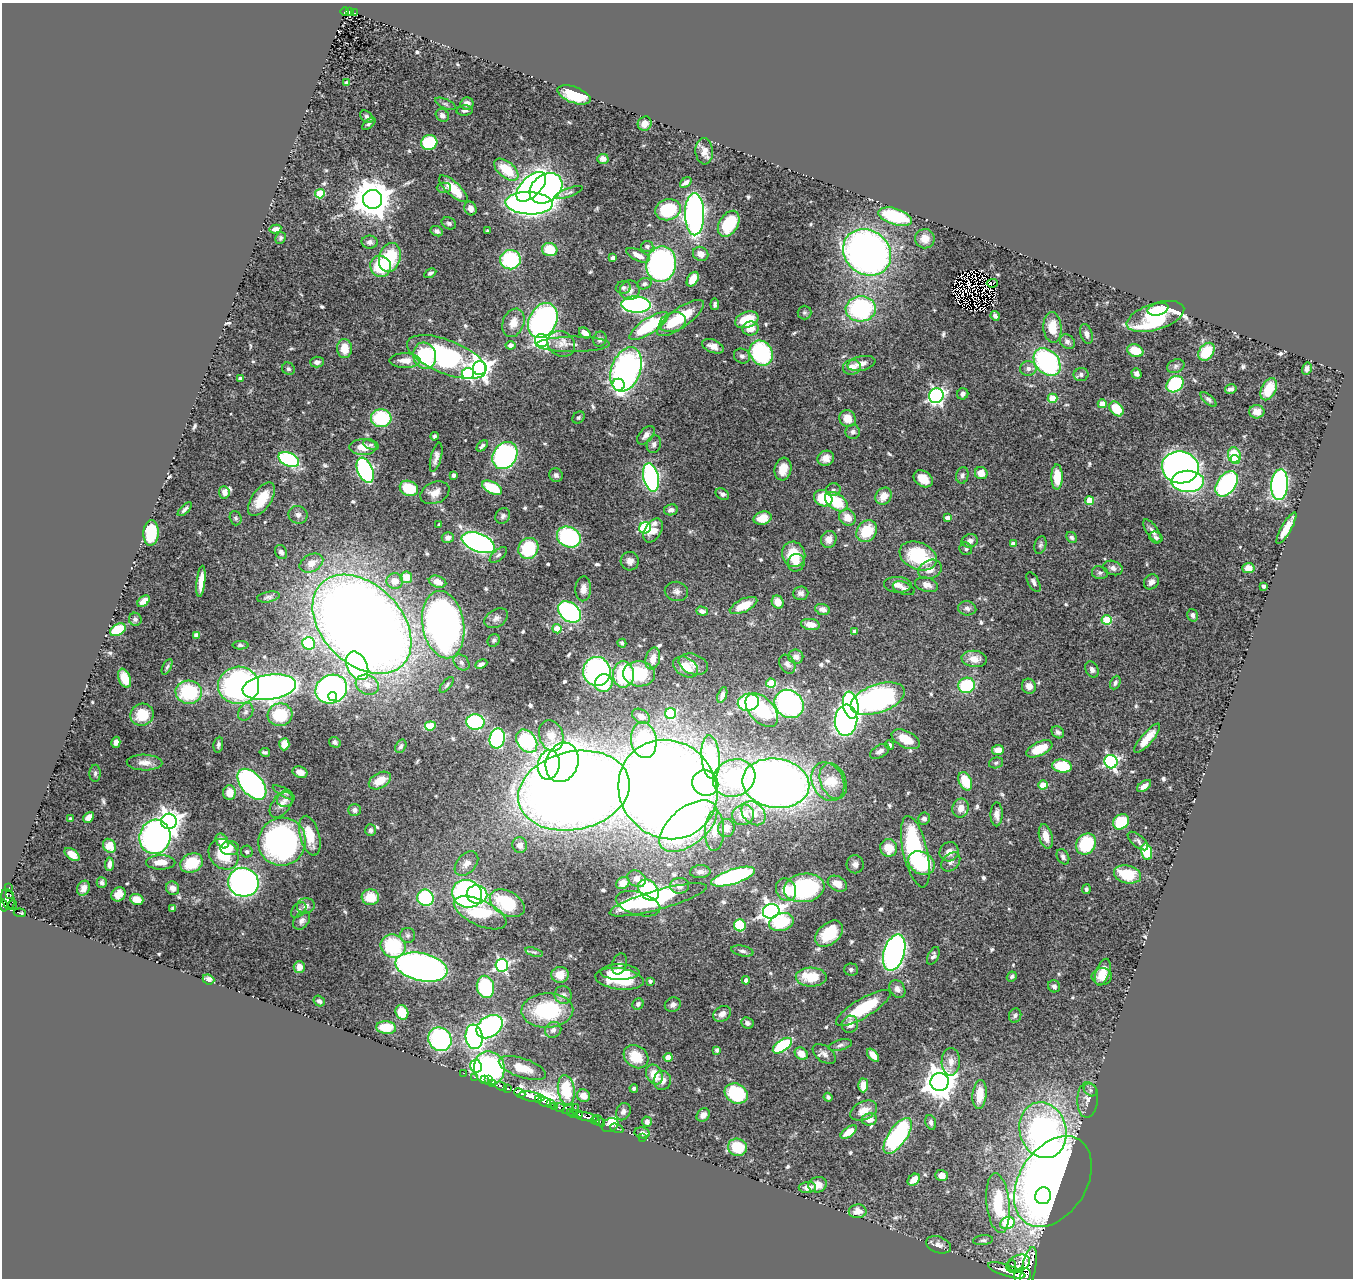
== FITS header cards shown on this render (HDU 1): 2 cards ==
NAXIS1  =                 1351
NAXIS2  =                 1276

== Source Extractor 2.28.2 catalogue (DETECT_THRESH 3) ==
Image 1351 x 1276 px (HDU 1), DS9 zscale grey, 1 PNG px = 1 image px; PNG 1355 x 1280 px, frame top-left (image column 1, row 1276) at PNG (2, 3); each listed source drawn as its Kron ellipse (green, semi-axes under 4 px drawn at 4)
Background 0.954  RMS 0.026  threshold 0.0785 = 3 sigma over >= 5 px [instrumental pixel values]
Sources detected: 621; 6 with non-positive FLUX_AUTO (blend fragments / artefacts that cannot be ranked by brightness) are neither listed nor drawn; of the other 615, the 500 brightest by FLUX_AUTO listed and drawn (115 fainter detections omitted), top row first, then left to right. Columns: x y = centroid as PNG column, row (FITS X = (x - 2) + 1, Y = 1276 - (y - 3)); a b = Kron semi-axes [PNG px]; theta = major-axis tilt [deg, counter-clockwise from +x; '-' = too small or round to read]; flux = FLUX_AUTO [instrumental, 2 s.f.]
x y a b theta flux
345 12 4 3 - 53
350 12 4 3 - 36
354 13 3 3 - 17
346 83 4 3 - 6.2
574 95 17 8 -20 68
467 103 6 6 - 11
445 104 11 4 -23 4.4
465 111 8 5 5 4.5
442 115 7 6 - 7.9
367 117 7 5 -38 3.8
369 124 8 4 40 3.8
645 124 7 6 - 12
429 142 8 7 - 110
704 151 13 8 -86 14
603 159 6 5 - 6.4
506 170 14 8 -39 57
686 183 6 4 39 7
531 187 18 10 45 690
444 188 7 5 0 3.8
546 188 18 13 36 600
453 189 18 7 -43 45
569 193 15 4 19 4.6
320 194 5 4 - 77
373 199 9 9 - 5000
529 203 23 11 -3 1100
470 208 7 6 - 11
668 210 13 10 17 100
695 214 21 9 -89 740
895 217 17 8 -17 110
449 223 7 5 -27 4.9
729 224 14 9 59 72
275 229 6 4 12 9.3
437 231 6 5 - 6
487 231 3 3 - 3.7
280 238 6 5 - 3.5
925 239 10 9 - 20
370 242 8 6 -4 7.3
647 246 6 5 - 5.3
550 250 8 6 -15 48
867 252 25 22 -38 1000
701 254 8 7 - 16
638 255 12 5 -26 17
390 257 15 10 75 91
613 258 4 4 - 8.3
510 260 10 9 - 150
661 264 18 15 80 490
381 266 11 10 - 77
430 273 6 4 28 4.8
693 279 8 5 59 28
992 283 5 2 - 4.3
644 284 7 5 17 4.6
623 288 7 6 - 4.3
630 290 10 10 - 12
715 304 6 4 84 4.2
636 305 14 8 -2 450
861 309 15 12 4 240
1158 309 10 6 13 24
804 313 7 7 - 3.7
995 316 5 4 - 5.5
1155 317 30 13 18 230
680 318 28 9 35 81
543 320 18 13 62 550
747 320 12 8 20 59
673 322 13 9 19 33
513 323 15 10 68 23
649 326 23 7 33 160
1052 327 15 9 -86 37
751 329 8 7 - 21
585 333 6 4 -40 13
1087 334 10 6 -72 7.4
600 339 7 7 - 7.2
542 341 6 6 - 400
1067 342 8 6 -41 6.7
561 344 14 12 -32 19
573 344 37 7 0 19
511 345 5 4 - 11
713 346 11 6 -21 13
345 349 9 7 -86 29
1135 351 8 6 -22 35
1206 352 10 7 53 60
761 353 13 11 -57 170
425 356 13 11 -72 140
742 356 8 7 - 5.8
447 357 42 16 -21 370
405 361 15 7 1 17
317 362 7 5 1 8.4
1047 362 16 11 -49 310
861 363 14 7 13 15
1176 366 9 6 23 5.6
852 367 9 7 12 21
480 368 7 7 - 1100
1307 368 6 5 - 5.5
288 369 6 6 - 3.7
626 369 23 14 70 550
1028 369 8 7 - 8.5
1137 373 5 4 - 6.7
468 374 6 5 - 250
1081 375 7 6 - 6.4
240 378 4 3 - 6.2
1175 384 9 7 42 160
619 385 6 6 - 180
1231 389 6 4 14 5.8
1269 389 12 7 63 39
963 394 6 5 - 6
936 396 7 7 - 500
1052 398 5 4 - 65
1208 399 10 4 -42 5
1102 404 4 4 - 24
1116 409 8 6 -49 57
1257 412 8 6 -1 15
381 418 10 9 - 120
578 418 7 5 44 3.4
848 418 9 8 - 26
853 432 7 7 - 6.5
646 435 11 6 48 11
434 436 4 4 - 3.6
654 444 9 7 73 6.4
371 445 8 5 -22 4.5
482 446 7 4 45 4.6
363 447 13 8 -2 27
505 455 14 11 56 330
1234 455 8 6 -75 66
436 457 15 5 75 9.8
826 458 8 7 - 14
289 459 11 6 -27 230
1235 460 4 3 - 22
1180 467 18 16 -8 1000
783 469 11 8 76 25
365 470 13 7 -67 330
981 473 6 6 - 18
454 475 4 4 - 5.2
556 475 7 6 - 5.8
962 475 8 6 77 5.4
651 477 14 7 -77 400
1057 477 12 5 -89 45
923 479 10 7 -34 23
1188 481 16 10 0 370
1226 484 14 9 54 280
1280 485 15 8 85 390
409 488 9 7 -26 60
492 488 11 5 -26 71
833 490 7 6 - 4.9
224 492 6 5 - 10
435 493 15 10 24 19
722 494 7 5 -32 5.5
884 496 9 7 54 23
823 498 9 8 - 71
261 499 19 9 55 43
1089 500 4 4 - 47
836 502 13 8 -35 73
185 509 9 4 44 5.8
671 510 7 5 9 6.9
298 515 9 8 - 8.5
503 516 8 7 - 5.8
847 517 9 7 -44 23
236 518 7 5 -72 3.5
763 518 9 6 15 26
947 518 4 4 - 10
439 525 3 3 - 4
645 528 6 5 - 180
1286 528 18 5 60 26
653 531 13 8 59 24
867 531 12 9 50 55
1152 531 13 5 -55 10
151 533 12 7 85 94
569 537 12 10 -28 200
1071 537 6 5 - 4.4
448 538 6 5 - 7.3
1156 538 7 5 -32 4.8
829 539 8 7 - 13
970 541 8 6 13 7.5
478 543 17 9 -21 560
1013 544 4 4 - 11
1040 545 9 5 72 4.6
528 548 11 10 - 100
966 549 7 6 - 4
281 552 7 6 - 6.6
794 554 13 11 -67 48
498 555 10 5 41 5.4
918 556 19 13 -23 120
630 561 9 9 - 11
311 563 12 8 27 17
796 563 9 8 - 13
1113 568 10 7 -17 7.8
1248 568 6 5 - 13
930 569 12 9 25 15
1100 573 8 6 -8 5.4
406 577 6 5 - 36
201 581 16 4 84 19
395 581 8 7 - 18
437 582 9 5 -17 13
1033 582 11 5 -61 5.4
1151 582 8 7 - 8.9
898 585 13 8 -3 13
927 585 12 7 -15 13
1263 586 3 3 - 5.5
904 588 11 6 -20 6.8
583 589 12 8 87 13
676 591 12 9 -10 9.3
801 593 7 7 - 7.3
268 597 11 5 11 4.9
144 601 7 4 40 14
778 602 7 5 -61 21
743 606 15 6 25 36
967 608 9 7 -6 7.3
823 609 7 5 -17 10
702 611 6 4 -18 7
570 612 13 9 -37 340
1192 615 6 5 - 6.3
496 618 13 8 31 9.9
135 619 6 6 - 4.4
1107 620 5 5 - 97
362 624 58 39 -45 3600
810 624 9 5 -8 15
443 625 34 20 -80 940
557 629 4 4 - 37
118 630 8 5 30 72
855 632 4 4 - 7.9
196 635 4 4 - 4.3
494 640 7 5 46 3.6
309 643 6 6 - 130
622 643 4 3 - 3.6
240 645 8 4 -2 3.7
796 657 7 7 - 7.8
653 659 11 7 78 18
974 659 13 8 -6 20
461 662 9 7 -46 5.9
481 664 6 4 23 6.4
693 664 15 10 -20 13
787 664 10 7 -59 7.6
357 666 15 10 -64 310
167 667 8 4 63 3.7
686 667 13 9 -29 29
1092 670 8 6 -62 6.1
597 671 14 13 - 420
623 674 13 10 88 110
639 674 16 12 -5 76
124 678 10 6 -69 29
604 683 9 8 - 59
771 683 5 4 - 65
1115 683 7 5 67 4.6
239 685 20 19 - 670
367 685 12 9 -27 18
447 685 9 4 50 4.4
967 685 8 7 - 96
1029 686 7 7 - 15
269 687 27 12 8 1200
331 689 16 14 24 590
189 692 13 11 -4 130
722 695 8 4 71 5.9
333 696 4 3 - 43
878 699 28 14 19 480
748 702 10 8 12 150
789 704 15 13 -41 460
851 705 13 7 -80 360
762 710 20 12 -47 130
246 712 9 7 61 7.3
670 713 5 5 - 110
142 715 12 11 - 45
280 715 12 11 - 84
641 716 9 6 -32 8.9
846 720 15 11 85 560
475 722 9 7 -4 220
430 726 5 4 - 56
1058 732 7 5 -41 5.1
551 736 16 12 -72 19
1147 738 18 6 49 30
497 739 10 7 78 270
906 739 15 8 -26 41
644 740 18 13 -82 120
527 741 13 9 -53 180
116 742 6 4 74 11
335 742 6 5 - 5
284 744 6 5 - 25
218 745 8 4 80 4.4
890 745 5 3 - 4.1
401 746 7 5 62 4.6
1039 749 14 7 25 47
998 750 6 5 - 21
880 751 10 6 29 8.7
265 752 5 3 - 3.7
711 757 22 9 -86 200
562 762 20 16 69 1100
1111 762 7 6 - 360
145 763 18 8 -2 16
996 763 7 5 16 3.6
549 765 15 11 80 250
1062 766 10 6 -7 74
300 772 7 5 -20 17
95 773 8 5 88 4.2
734 778 22 18 24 150
380 781 12 7 29 30
833 781 18 12 -68 30
965 781 10 6 -66 52
828 782 20 15 -63 43
705 783 13 12 - 220
776 783 34 24 -8 1700
252 784 18 10 -49 480
1043 785 4 4 - 40
1144 786 8 4 35 10
668 789 51 48 -47 3900
574 791 56 39 13 3300
284 792 12 3 -29 4.3
229 793 7 6 - 26
285 800 8 7 - 7.2
281 804 16 9 55 14
961 808 9 8 - 17
354 810 6 6 - 6.9
753 813 13 10 -44 20
997 814 12 6 89 11
743 815 11 10 - 24
89 817 6 4 48 17
924 818 6 6 - 7
71 819 3 3 - 5.4
169 821 8 7 - 1300
1121 822 8 7 - 76
688 826 34 18 39 270
726 828 9 8 - 13
371 830 6 5 - 4.8
714 831 20 9 88 23
310 836 20 9 -75 48
1046 836 12 6 -76 19
155 837 17 15 76 680
222 841 8 5 -55 30
1138 841 12 6 -40 5.6
282 842 24 23 - 570
1086 844 11 9 50 120
520 845 8 7 - 11
109 846 7 6 - 30
230 848 9 7 3 13
889 848 9 8 - 35
247 852 6 5 - 4.4
915 852 36 12 -77 200
949 852 10 9 - 14
1146 852 8 5 -77 64
72 854 8 5 -37 14
224 854 16 13 -49 71
1063 857 8 5 -61 5.6
161 862 14 7 0 23
951 862 11 8 45 7.7
192 863 12 9 25 60
466 863 14 9 47 15
921 863 14 11 -31 130
109 864 7 4 85 7.9
855 864 9 8 - 7.9
700 872 10 6 4 7.6
1127 874 13 9 -13 70
733 877 23 7 18 350
637 879 10 7 -32 11
102 882 5 5 - 4.2
243 882 15 14 - 700
623 883 7 5 30 16
837 884 10 7 -28 21
680 886 9 8 - 11
9 888 3 3 - 22
84 888 8 6 64 9.1
173 888 7 6 - 11
804 888 20 14 8 240
1086 889 5 3 - 3.4
649 890 12 8 -46 330
786 890 12 9 -63 33
118 894 8 6 41 18
467 894 15 13 -25 470
477 894 10 9 - 210
10 895 3 2 - 61
370 897 9 8 - 38
425 898 8 8 - 160
8 899 10 6 -74 120
137 899 7 5 -20 20
658 900 50 9 16 180
507 903 19 12 -29 98
13 904 5 3 - 21
638 904 23 11 -16 61
4 905 6 3 -79 270
306 906 9 7 9 9.2
173 908 4 3 - 3.6
299 910 9 6 44 5.3
771 911 8 7 - 1100
20 913 6 3 -5 33
480 913 28 12 -25 120
302 921 10 7 50 7
781 922 13 8 17 91
740 925 6 6 - 84
829 934 16 10 42 78
408 935 7 7 - 4.6
393 946 13 11 -29 110
742 951 11 5 -12 5.7
534 952 9 4 -17 3.4
894 953 18 10 73 710
933 956 9 5 64 5.5
619 964 11 7 72 7.7
502 965 6 6 - 360
299 967 6 5 - 12
421 967 26 14 -12 900
851 970 7 6 - 4.7
620 972 20 8 -1 29
1103 972 14 6 71 24
560 975 9 8 - 26
811 977 15 9 -2 59
1012 977 5 4 - 3.5
1102 977 10 8 4 20
208 979 6 4 -23 8.6
619 979 24 10 -7 96
746 980 4 4 - 7.6
650 981 4 3 - 5.1
1054 986 6 5 - 5.6
485 987 11 8 -77 140
897 989 9 7 -57 9.1
563 995 9 8 - 8.5
319 1001 6 5 - 4.9
638 1004 6 5 - 5.8
673 1005 8 7 - 7.4
863 1008 31 9 31 95
547 1010 26 17 2 140
402 1012 7 6 - 43
722 1014 9 7 37 10
1015 1016 7 6 - 4.3
747 1023 6 5 - 5
850 1024 9 8 - 13
489 1027 14 10 35 360
386 1028 10 6 -6 50
553 1030 8 7 - 6.8
474 1037 12 8 -82 510
440 1039 12 11 - 280
840 1045 12 5 15 5.9
782 1046 11 5 35 150
717 1050 4 4 - 4.2
801 1054 7 5 -41 20
824 1054 13 8 -37 9.3
873 1055 8 4 -48 20
636 1057 13 10 -38 47
668 1057 4 4 - 28
951 1062 14 9 89 15
476 1066 6 6 - 250
489 1068 17 15 -78 330
522 1068 24 9 -18 36
464 1073 3 2 - 19
654 1075 10 8 -66 33
474 1077 3 2 - 21
484 1080 4 3 - 35
489 1080 2 2 - 24
662 1080 9 9 - 11
939 1082 9 9 - 3000
493 1083 3 3 - 78
863 1085 7 5 90 19
501 1086 6 3 -24 230
634 1088 4 4 - 3.6
508 1089 3 3 - 240
566 1090 15 8 -82 72
1091 1090 7 5 -38 4.5
520 1093 6 3 -25 370
736 1093 12 9 -29 110
980 1095 14 7 84 37
584 1096 7 6 - 17
531 1097 13 4 -9 1600
828 1097 4 4 - 3.9
539 1099 3 2 - 68
1087 1100 18 10 87 15
544 1102 6 4 -19 480
550 1104 4 2 - 33
555 1106 3 2 - 25
560 1108 5 3 - 320
575 1108 2 2 - 5.7
568 1109 6 3 27 52
864 1111 14 9 24 19
571 1112 3 3 - 5.1
623 1112 9 7 65 8.2
574 1113 3 2 - 11
579 1115 3 3 - 41
703 1115 7 6 - 11
586 1117 13 4 -11 870
869 1119 7 6 - 17
595 1120 4 3 - 480
599 1121 7 4 -47 670
647 1122 5 5 - 8.5
931 1122 7 5 -74 6.3
610 1125 9 6 26 200
617 1128 7 3 -24 34
1043 1130 28 23 -73 750
849 1132 9 4 35 24
642 1133 8 5 -11 8.3
898 1136 21 9 55 240
642 1138 2 2 - 4.4
737 1147 9 8 - 61
942 1175 6 5 - 14
914 1180 7 5 42 21
1053 1182 49 33 58 1500
818 1185 9 7 17 17
807 1187 9 5 3 10
1043 1196 8 8 - 130
998 1203 30 11 -84 97
858 1211 9 7 1 15
1007 1223 7 6 - 87
983 1240 10 5 6 4.3
939 1245 13 8 -18 9.7
1018 1264 13 8 25 470
1012 1265 5 3 - 270
1029 1269 22 7 78 1700
1007 1270 19 6 -17 2200
1023 1275 9 7 22 4400
At the frame edge (FLAGS 8, measured only in part): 2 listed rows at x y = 4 905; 1023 1275
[115 fainter detections neither listed nor drawn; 6 non-positive-flux detections neither listed nor drawn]